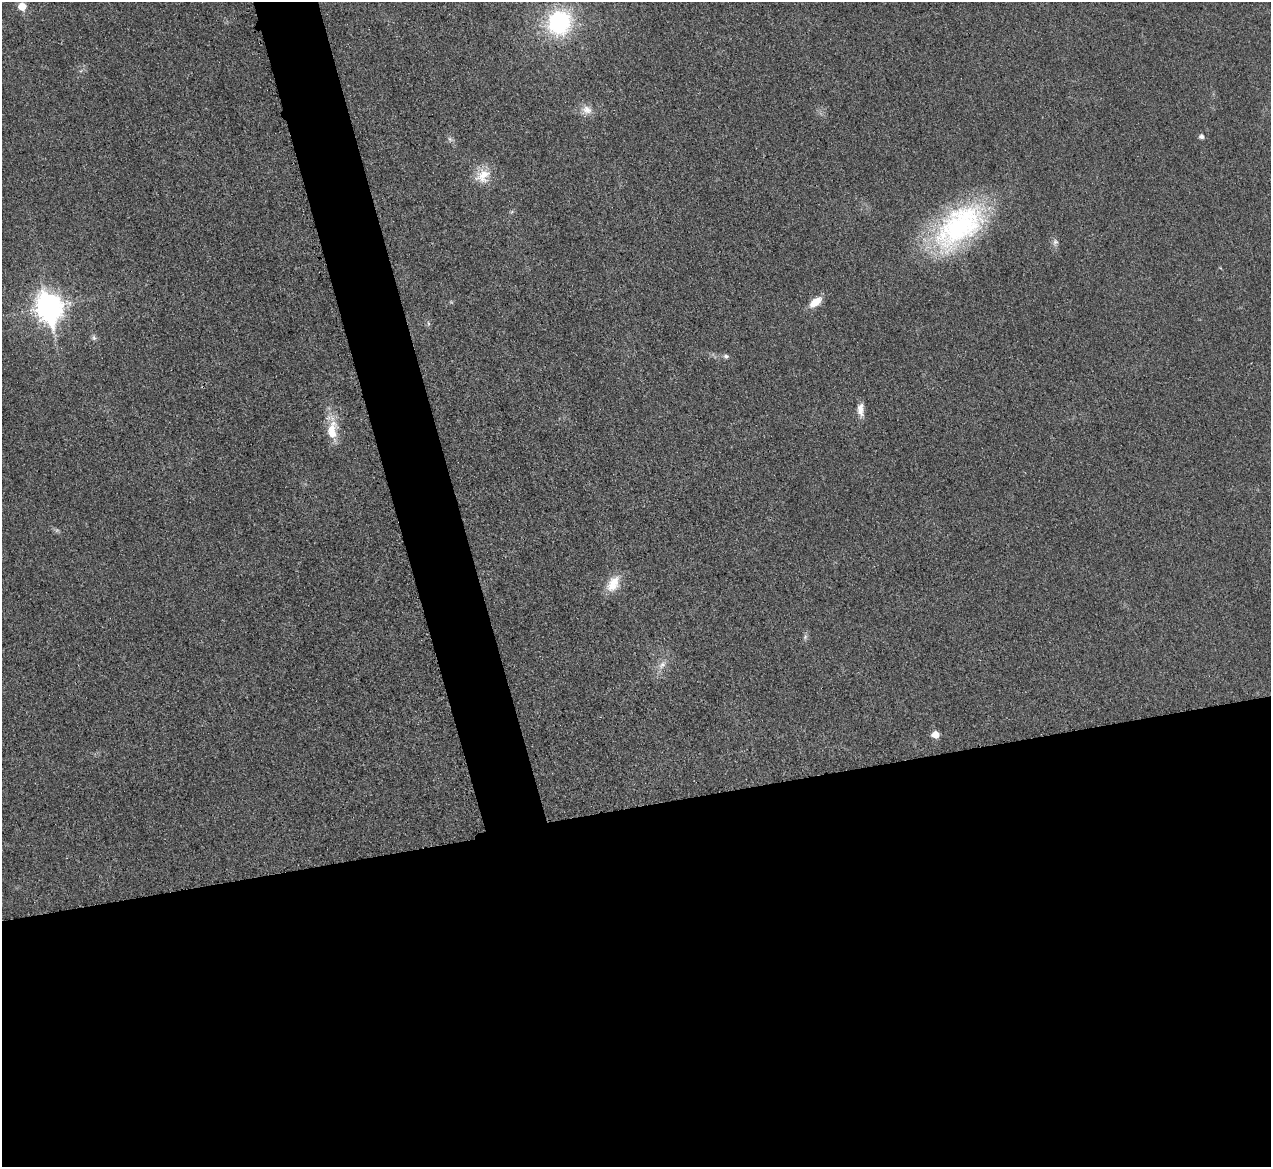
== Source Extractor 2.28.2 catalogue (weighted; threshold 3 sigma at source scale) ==
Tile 15 of 4 x 4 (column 3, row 4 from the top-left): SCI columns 2556-3824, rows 270-1434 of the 5097 x 5078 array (HDU 1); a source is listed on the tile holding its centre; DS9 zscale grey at full resolution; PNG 1273 x 1169 px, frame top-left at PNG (2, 2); no overlay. Shown black and unused: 34% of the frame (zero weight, under 3 of 4 exposures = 1% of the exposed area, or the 3 px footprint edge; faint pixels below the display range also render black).
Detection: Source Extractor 2.28.2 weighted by HDU 2 'WHT'; one run over the whole footprint, this tile lists its part. Background 0.0431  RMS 0.0064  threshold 0.0286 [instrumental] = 3 sigma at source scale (4.5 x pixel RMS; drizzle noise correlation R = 1.50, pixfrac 1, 0.05/0.05 arcsec/px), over >= 5 px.
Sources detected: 20; all 20 listed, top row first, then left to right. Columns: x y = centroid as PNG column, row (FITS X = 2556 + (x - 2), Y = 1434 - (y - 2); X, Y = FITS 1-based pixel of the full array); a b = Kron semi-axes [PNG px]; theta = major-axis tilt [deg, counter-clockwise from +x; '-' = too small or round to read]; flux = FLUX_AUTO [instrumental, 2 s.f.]
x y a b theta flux
22 6 6 6 - 11
559 22 25 22 47 74
587 110 14 11 -20 6.1
1202 136 5 5 - 2.4
450 139 8 5 -45 1.6
483 176 22 17 43 13
959 227 72 38 42 120
1055 242 9 7 73 2.2
815 302 15 8 36 9.3
49 307 12 9 -72 660
428 323 6 4 -71 0.98
94 338 7 6 - 1.7
726 356 7 6 - 1.6
861 409 16 7 -88 5.6
332 430 26 14 84 15
57 530 7 4 19 1.1
613 584 23 14 59 12
805 637 8 5 78 1.6
662 665 13 8 50 4.4
935 734 6 5 - 8.6